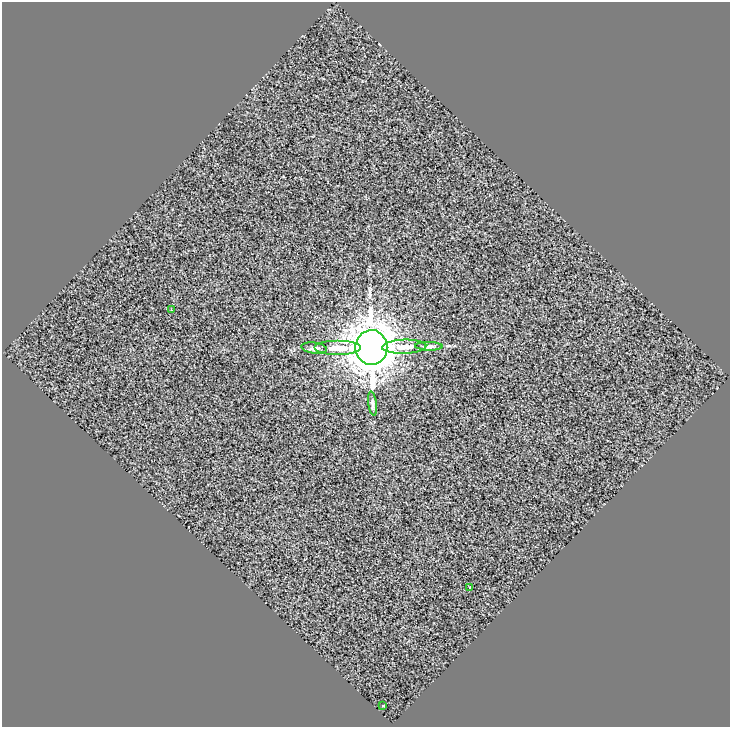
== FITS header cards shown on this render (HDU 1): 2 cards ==
NAXIS1  =                  728
NAXIS2  =                  725

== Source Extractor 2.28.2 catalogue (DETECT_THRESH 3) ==
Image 728 x 725 px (HDU 1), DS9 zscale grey, 1 PNG px = 1 image px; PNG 732 x 729 px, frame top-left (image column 1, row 725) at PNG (2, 2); each listed source drawn as its Kron ellipse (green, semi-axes under 4 px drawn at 4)
Background 1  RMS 15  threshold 46.4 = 3 sigma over >= 5 px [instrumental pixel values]
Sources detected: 9; all 9 listed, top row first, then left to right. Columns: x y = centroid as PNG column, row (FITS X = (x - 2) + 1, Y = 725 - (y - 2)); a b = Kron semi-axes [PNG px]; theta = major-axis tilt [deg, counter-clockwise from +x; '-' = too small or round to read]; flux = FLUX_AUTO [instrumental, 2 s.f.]
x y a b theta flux
171 310 2 2 - 7.5e+02
429 346 14 4 -1 3.0e+03
404 347 22 7 2 1.4e+04
314 348 13 5 -7 3.5e+03
338 348 23 7 0 1.5e+04
371 348 17 16 - 3.3e+06
372 403 12 4 -83 2.5e+03
470 587 3 3 - 2.4e+03
383 706 3 3 - 3.6e+03